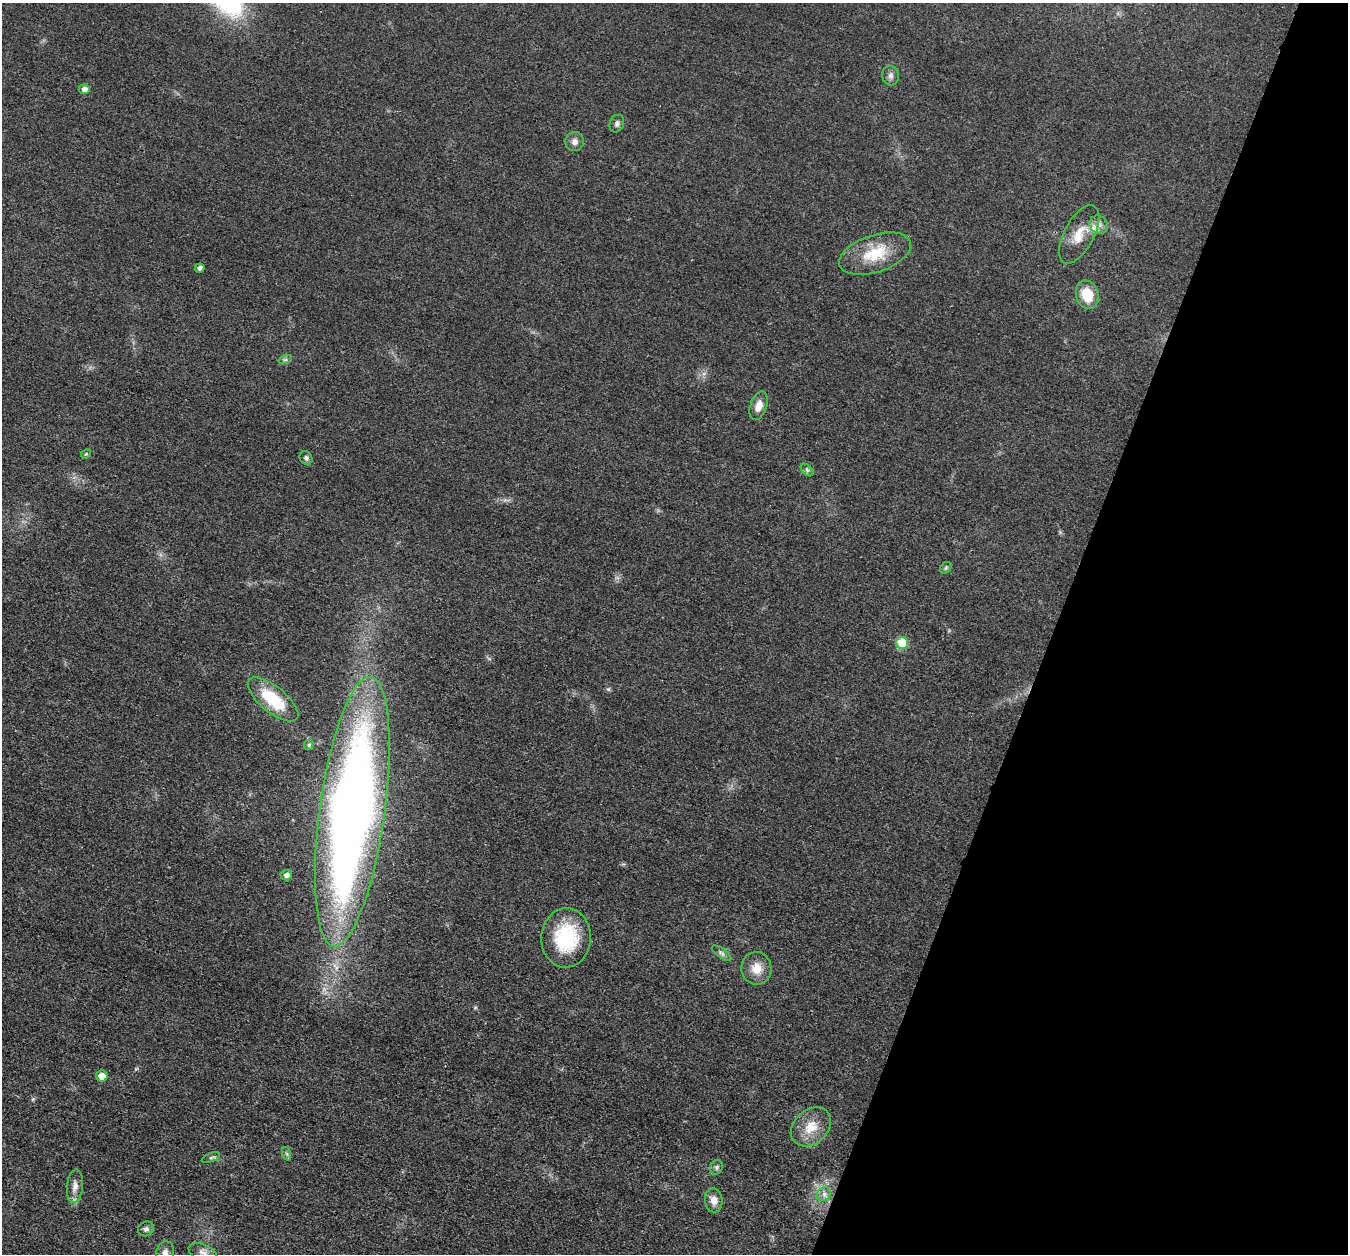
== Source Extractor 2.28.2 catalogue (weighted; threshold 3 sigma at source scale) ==
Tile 8 of 4 x 4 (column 4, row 2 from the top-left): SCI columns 4039-5384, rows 2639-3890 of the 5390 x 5407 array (HDU 1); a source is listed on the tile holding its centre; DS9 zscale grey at full resolution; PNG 1350 x 1256 px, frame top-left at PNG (2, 3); each listed source drawn as its Kron ellipse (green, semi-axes under 4 px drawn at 4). Shown black and unused: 22% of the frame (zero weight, under 3 of 4 exposures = <1% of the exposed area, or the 3 px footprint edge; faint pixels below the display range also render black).
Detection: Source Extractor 2.28.2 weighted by HDU 2 'WHT'; one run over the whole footprint, this tile lists its part. Background 0.0314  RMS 0.0049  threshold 0.0219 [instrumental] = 3 sigma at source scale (4.5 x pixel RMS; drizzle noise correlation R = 1.50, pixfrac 1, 0.05/0.05 arcsec/px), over >= 5 px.
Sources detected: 34; all 34 listed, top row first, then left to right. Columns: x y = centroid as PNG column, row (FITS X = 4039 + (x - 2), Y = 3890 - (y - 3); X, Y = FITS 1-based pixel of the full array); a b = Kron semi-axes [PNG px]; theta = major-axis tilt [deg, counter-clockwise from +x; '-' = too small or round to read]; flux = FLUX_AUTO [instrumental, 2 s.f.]
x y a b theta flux
890 76 10 8 -79 1.9
84 89 5 5 - 2.6
617 124 9 7 67 1.7
575 142 9 9 - 2.5
1099 225 10 8 -45 3
1079 234 32 15 62 10
875 254 37 18 18 18
200 268 4 4 - 1.7
1087 295 14 11 -73 12
285 360 7 4 18 0.87
759 406 15 8 71 4.9
86 454 5 4 - 0.61
306 458 7 6 - 1.2
807 470 7 4 -46 0.99
946 568 6 5 - 0.74
902 643 6 6 - 17
273 699 31 13 -39 20
309 745 5 5 - 0.9
352 812 136 32 82 560
286 875 6 5 - 2.2
566 938 30 25 87 33
722 953 11 4 -35 1.5
756 968 16 15 - 6.9
102 1076 5 5 - 5
811 1127 22 17 42 9.7
287 1154 7 4 -71 0.86
211 1158 9 3 21 0.81
717 1167 7 6 - 1.1
75 1186 17 8 84 3.5
824 1194 7 6 - 1.7
714 1200 12 9 -83 4
146 1229 8 7 - 1.6
165 1252 11 9 76 2.7
203 1252 15 8 -21 3
Overlapping masked pixels (flux is a lower limit): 1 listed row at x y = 352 812
Isophote crosses this tile's border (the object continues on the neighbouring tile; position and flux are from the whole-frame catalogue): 1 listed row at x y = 165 1252